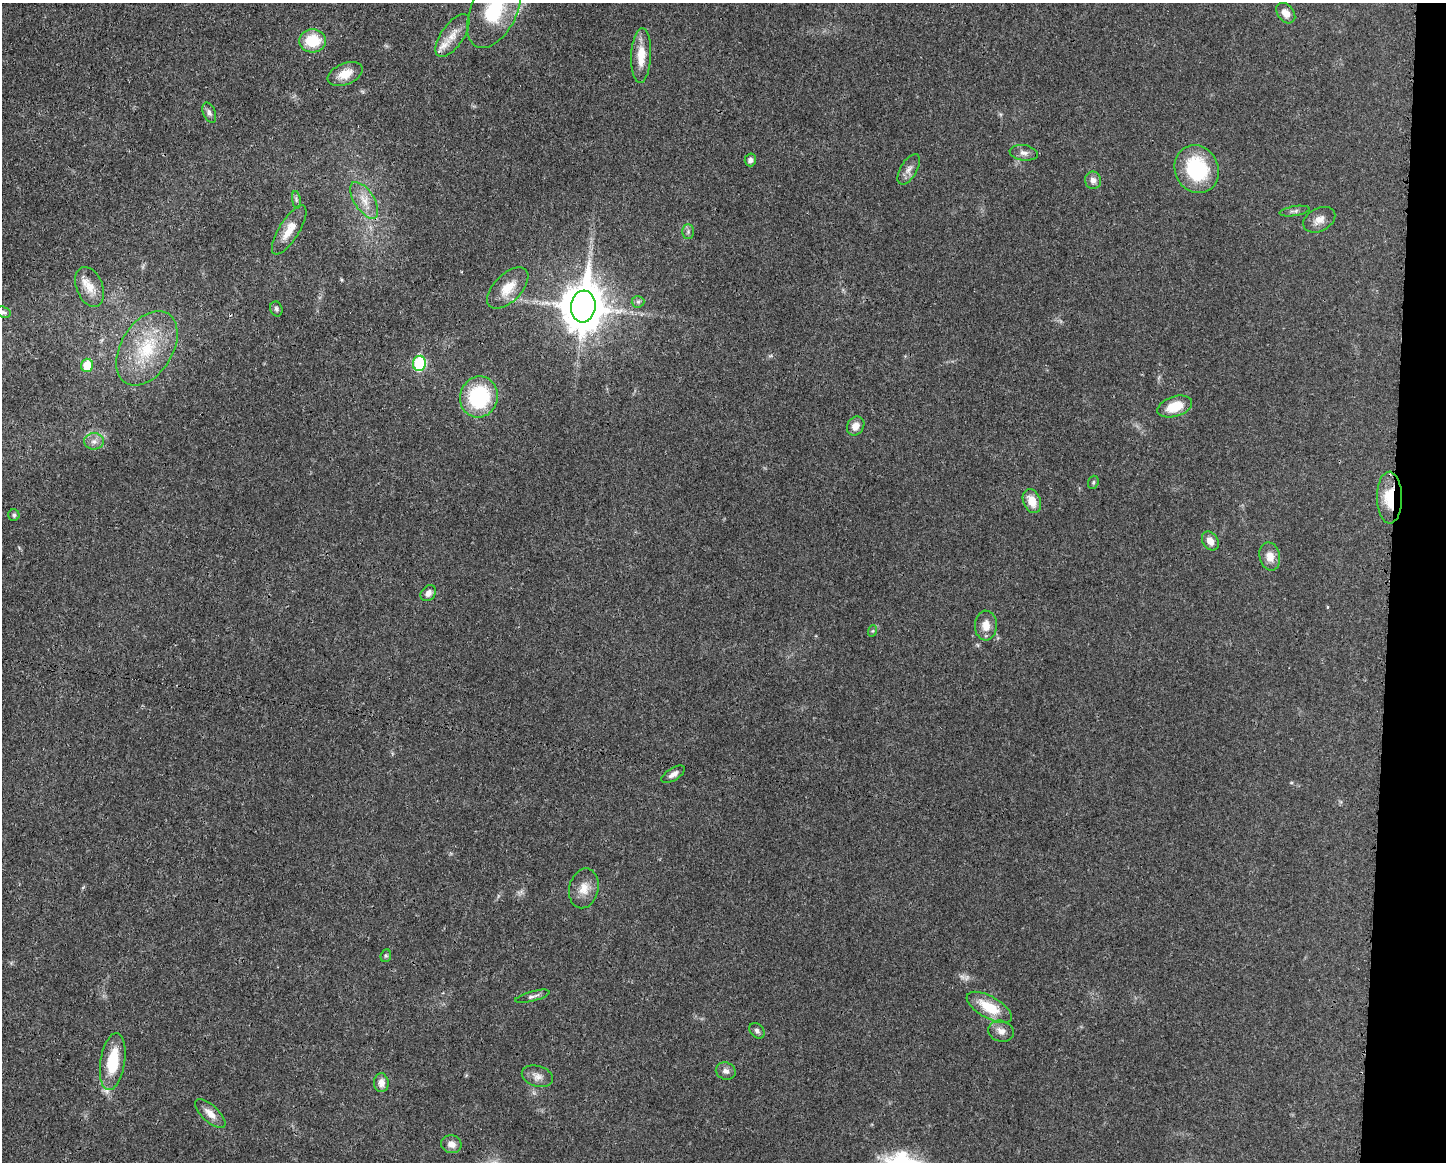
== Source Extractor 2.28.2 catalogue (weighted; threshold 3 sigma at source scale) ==
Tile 6 of 3 x 4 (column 3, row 2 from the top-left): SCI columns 3006-4449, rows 2325-3484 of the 4680 x 4647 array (HDU 1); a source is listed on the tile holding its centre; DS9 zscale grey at full resolution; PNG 1448 x 1164 px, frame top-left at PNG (2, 3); each listed source drawn as its Kron ellipse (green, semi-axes under 4 px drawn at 4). Shown black and unused: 4% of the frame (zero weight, under 3 of 4 exposures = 1% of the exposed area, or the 3 px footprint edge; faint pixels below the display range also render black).
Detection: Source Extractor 2.28.2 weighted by HDU 2 'WHT'; one run over the whole footprint, this tile lists its part. Background 0.021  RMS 0.0023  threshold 0.0103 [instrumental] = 3 sigma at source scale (4.5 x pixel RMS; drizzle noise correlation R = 1.50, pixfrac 1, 0.05/0.05 arcsec/px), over >= 5 px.
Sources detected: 54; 1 inside a brighter listed object's ellipse — not listed separately; the other 53 listed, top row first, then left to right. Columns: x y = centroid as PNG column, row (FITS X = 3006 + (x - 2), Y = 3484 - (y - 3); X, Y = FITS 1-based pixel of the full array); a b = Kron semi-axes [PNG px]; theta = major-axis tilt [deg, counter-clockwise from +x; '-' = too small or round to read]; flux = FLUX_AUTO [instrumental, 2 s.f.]
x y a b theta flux
494 11 40 22 64 16
1286 13 11 8 -50 2
452 36 25 11 55 3.3
312 41 13 11 4 7.9
641 56 27 10 88 4.4
345 74 18 10 22 3.5
209 113 11 6 -69 0.82
1024 153 14 7 -9 1.2
750 160 6 5 - 0.84
909 169 17 8 60 1.4
1197 169 24 21 -64 17
1093 180 9 8 - 1.3
296 200 9 4 -81 0.51
364 200 21 10 -57 3.2
1294 211 15 5 9 0.71
1319 220 17 11 27 2
289 230 28 10 58 3.7
688 232 7 6 - 0.59
90 287 21 13 -67 3.5
508 288 26 13 45 4.3
638 302 6 6 - 0.49
583 306 16 12 83 800
276 309 7 6 - 0.55
3 312 7 5 -17 0.55
147 348 41 26 58 14
419 363 8 6 83 20
87 365 6 6 - 5.5
479 397 21 19 74 19
1175 406 18 10 18 5.5
856 426 10 8 57 1.8
94 441 10 8 0 1.3
1093 482 7 5 70 0.38
1389 498 26 12 -89 7.1
1032 501 12 8 -68 3.2
14 515 6 5 - 0.43
1210 541 10 7 -56 1.8
1270 556 14 10 -77 2.4
428 593 9 6 52 1.2
986 626 15 11 89 2.6
872 631 6 4 70 0.3
673 774 13 6 31 1.2
584 888 20 14 77 3.2
386 956 6 5 - 0.36
532 996 17 5 15 0.87
989 1007 25 11 -29 6.6
757 1031 9 6 -49 0.73
1001 1031 13 10 -16 1.6
113 1062 29 12 81 10
726 1071 10 8 -21 1.1
537 1076 16 10 -17 1.7
381 1083 9 7 -87 1.6
210 1114 19 8 -43 2.1
451 1144 10 9 - 1.6
Overlapping masked pixels (flux is a lower limit): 2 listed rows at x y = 494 11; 1389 498
Isophote crosses this tile's border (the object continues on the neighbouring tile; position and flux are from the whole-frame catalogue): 1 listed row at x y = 494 11